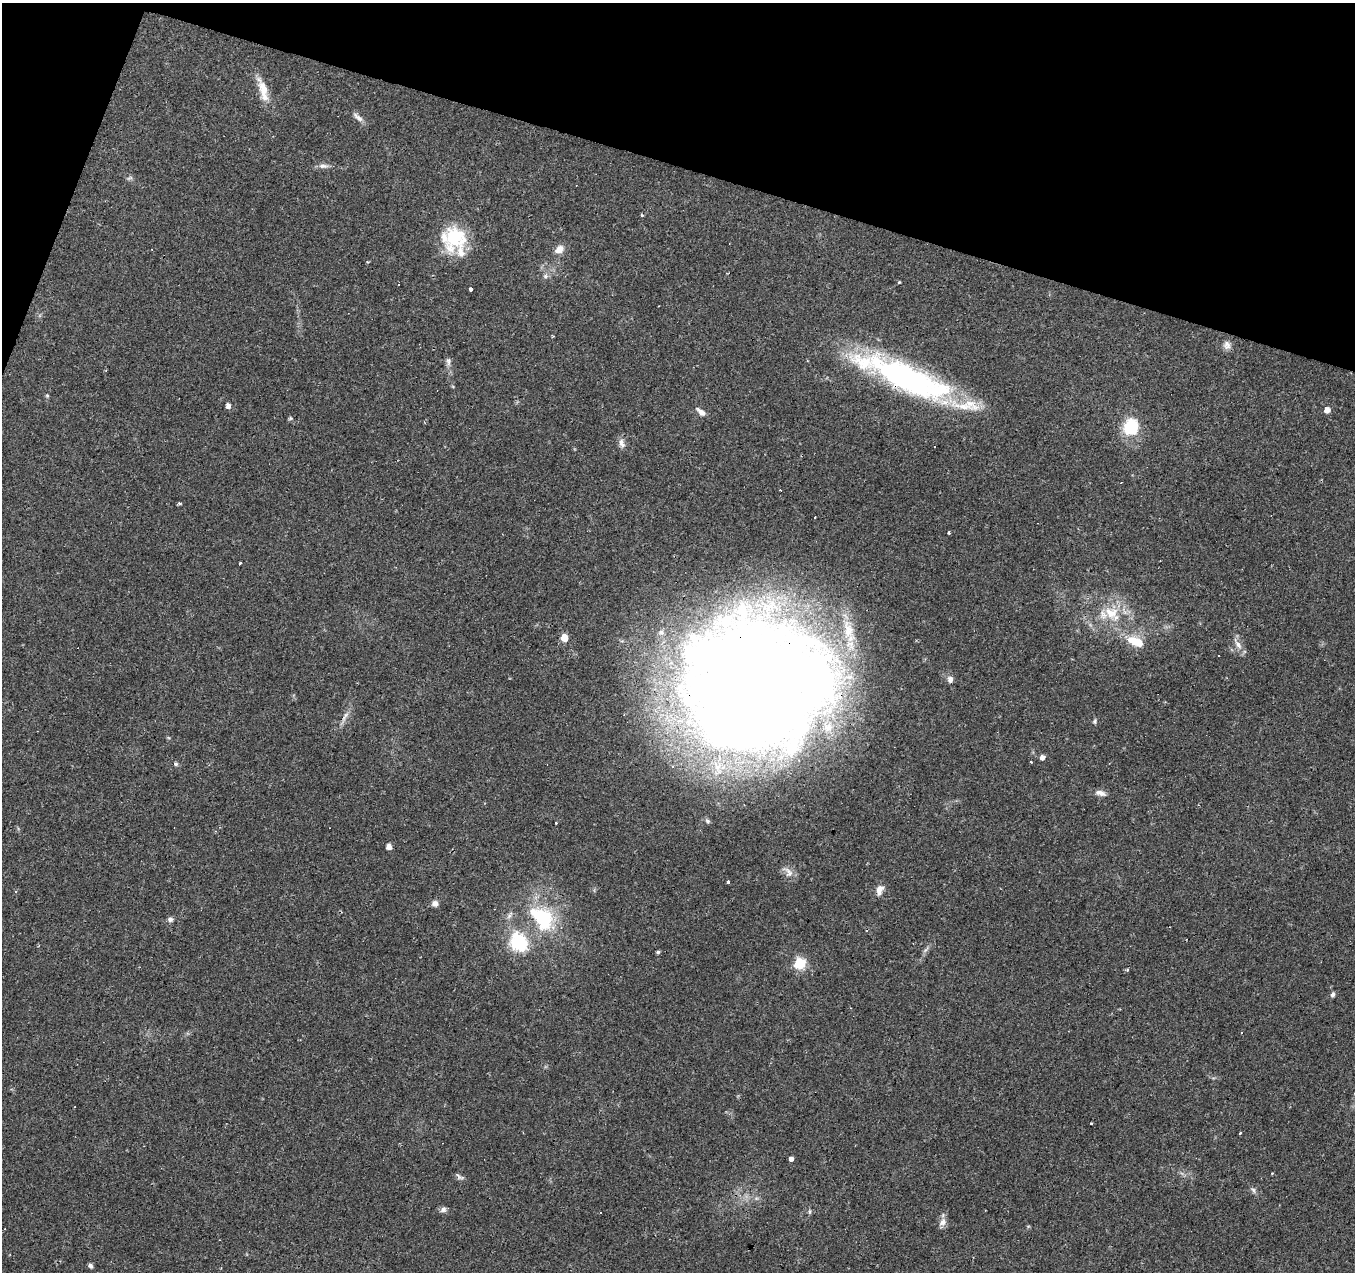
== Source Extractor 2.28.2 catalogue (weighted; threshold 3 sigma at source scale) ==
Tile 2 of 4 x 4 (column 2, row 1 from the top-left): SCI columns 1353-2705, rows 4022-5291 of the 5415 x 5566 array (HDU 1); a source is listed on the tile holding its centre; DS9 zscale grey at full resolution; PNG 1357 x 1274 px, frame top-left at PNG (2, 3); no overlay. Shown black and unused: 15% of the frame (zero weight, under 2 of 3 exposures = <1% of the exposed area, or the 3 px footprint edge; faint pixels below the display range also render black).
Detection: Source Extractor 2.28.2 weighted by HDU 2 'WHT'; one run over the whole footprint, this tile lists its part. Background 0.0886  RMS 0.0067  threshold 0.0302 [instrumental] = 3 sigma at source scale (4.5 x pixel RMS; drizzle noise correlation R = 1.50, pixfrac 1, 0.0396/0.0396 arcsec/px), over >= 5 px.
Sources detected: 81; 2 inside a brighter object's white glare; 10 cosmic-ray / hot-pixel residue — not listed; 10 inside a brighter listed object's ellipse — not listed separately; the other 59 listed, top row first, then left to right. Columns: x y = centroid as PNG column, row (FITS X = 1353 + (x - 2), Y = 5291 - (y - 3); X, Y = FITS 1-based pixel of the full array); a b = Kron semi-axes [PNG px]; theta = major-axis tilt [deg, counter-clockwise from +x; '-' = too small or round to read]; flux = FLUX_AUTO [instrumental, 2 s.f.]
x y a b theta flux
263 88 30 11 -64 11
358 117 17 6 -40 3.4
323 166 16 5 1 2.9
130 178 10 4 26 1.3
576 185 3 2 - 0.43
456 238 33 27 64 35
559 249 11 8 35 5.7
545 276 7 6 - 1.8
899 282 4 4 - 0.57
471 290 3 3 - 28
1227 345 11 10 - 3.7
448 361 11 6 -84 2.5
905 377 105 25 -24 190
47 395 5 4 - 0.85
228 406 5 4 - 3.3
1327 410 5 5 - 4.4
701 412 13 6 -38 3.6
290 418 6 5 - 0.91
1131 427 15 13 71 31
622 443 14 7 -75 3.3
179 503 4 3 - 1.1
949 533 3 3 - 1.4
240 563 3 3 - 2.6
1111 613 22 17 -33 19
564 638 5 5 - 11
1136 642 23 10 -23 15
1238 645 14 7 -58 4.4
1219 655 3 3 - 2.6
950 679 8 6 72 3
747 680 157 129 1 1400
346 715 9 6 61 2.6
1095 721 7 5 62 1.2
1042 757 5 5 - 3.4
176 764 5 5 - 1.1
1100 793 14 7 -14 3.8
707 821 8 5 -41 1.5
389 847 5 5 - 4.1
728 882 3 3 - 7.7
880 890 14 8 70 4.5
435 903 8 8 - 2.7
170 919 7 7 - 1.9
543 919 34 25 -73 46
518 942 7 7 - 150
926 950 11 3 54 1.6
658 952 4 4 - 1.2
800 964 6 6 - 58
1127 970 4 3 - 0.89
1333 994 7 5 63 1.7
1241 1033 3 2 - 1.1
1091 1124 3 2 - 0.81
1240 1133 3 2 - 0.94
791 1159 3 3 - 110
459 1177 12 6 -36 2
1253 1190 7 5 -32 1.6
443 1209 8 7 - 2.2
600 1212 3 2 - 0.8
809 1212 7 4 84 1.1
943 1222 11 9 42 3.6
90 1266 6 5 - 1.7
Overlapping masked pixels (flux is a lower limit): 2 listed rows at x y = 905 377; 747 680